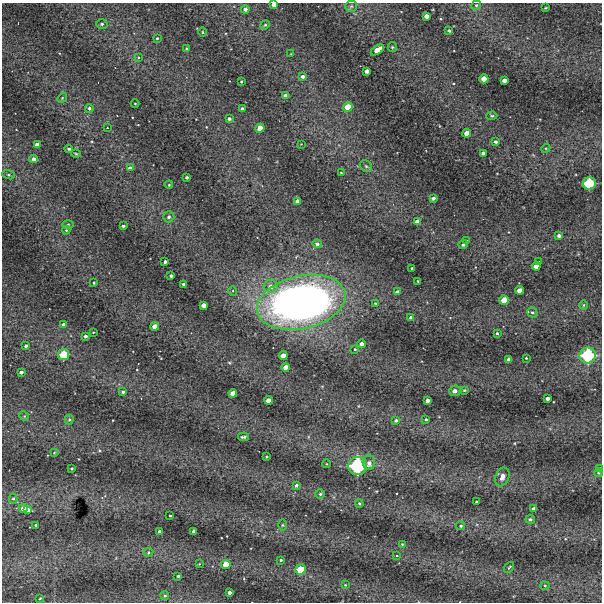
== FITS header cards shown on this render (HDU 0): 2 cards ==
NAXIS1  =                  600 / Width of image
NAXIS2  =                  600 / Height of image

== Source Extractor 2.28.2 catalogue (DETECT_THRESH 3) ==
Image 600 x 600 px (HDU 0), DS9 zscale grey, 1 PNG px = 1 image px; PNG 604 x 604 px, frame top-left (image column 1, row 600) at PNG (2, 3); each listed source drawn as its Kron ellipse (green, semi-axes under 4 px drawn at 4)
Background 3760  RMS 100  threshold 305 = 3 sigma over >= 5 px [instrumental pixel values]
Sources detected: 142; all 142 listed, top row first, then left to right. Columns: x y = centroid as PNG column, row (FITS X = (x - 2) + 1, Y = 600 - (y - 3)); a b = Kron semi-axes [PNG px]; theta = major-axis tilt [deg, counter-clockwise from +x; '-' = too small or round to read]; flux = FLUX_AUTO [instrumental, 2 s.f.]
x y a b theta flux
274 5 4 4 - 4.9e+04
476 5 5 4 - 9.4e+03
351 6 6 5 - 1.2e+04
545 8 3 2 - 4.7e+03
245 9 4 4 - 2.8e+04
426 16 4 4 - 4.5e+04
102 24 6 5 - 1.4e+04
265 25 5 4 - 7.4e+03
449 31 3 3 - 1.1e+04
202 32 4 3 - 6.2e+03
157 38 3 3 - 7.6e+03
392 47 5 4 - 7.9e+03
186 49 3 2 - 6.9e+03
377 50 7 4 34 8.9e+04
291 54 2 2 - 4.0e+03
138 57 3 2 - 4.7e+03
367 71 4 3 - 3.8e+04
303 76 4 4 - 2.3e+04
484 79 4 4 - 1.0e+05
504 80 4 3 - 4.1e+04
241 81 3 2 - 7.8e+03
285 95 4 3 - 2.2e+04
62 98 5 4 - 8.4e+03
135 104 4 3 - 5.3e+03
348 107 5 4 - 1.3e+05
89 108 4 4 - 1.5e+04
242 109 4 3 - 2.5e+04
492 116 5 4 - 9.1e+03
229 119 3 3 - 1.7e+04
107 128 3 3 - 5.2e+03
260 128 4 4 - 1.0e+05
467 133 4 4 - 7.7e+04
495 142 3 3 - 1.8e+04
301 144 2 2 - 3.3e+03
37 145 4 4 - 5.6e+04
546 148 5 3 - 6.5e+03
69 149 4 3 - 9.4e+03
483 153 4 3 - 2.2e+04
76 154 5 3 - 6.6e+03
34 159 4 4 - 3.0e+04
366 166 6 5 - 1.3e+04
130 168 4 3 - 3.7e+04
341 173 3 2 - 5.9e+03
8 175 6 4 -19 9.5e+03
187 177 3 3 - 1.6e+04
589 183 6 6 - 3.5e+05
169 185 4 3 - 6.0e+03
433 198 4 3 - 1.4e+04
298 201 4 4 - 5.6e+04
169 217 5 5 - 1.7e+04
417 222 4 4 - 6.1e+04
68 224 6 4 1 8.5e+03
123 226 3 3 - 1.4e+04
66 230 4 4 - 7.1e+03
559 236 3 3 - 2.4e+04
467 241 4 4 - 7.2e+03
317 244 4 4 - 2.3e+04
463 245 5 4 - 1.6e+04
165 261 3 3 - 1.5e+04
539 262 3 2 - 7.2e+03
536 266 4 4 - 7.0e+04
412 268 3 3 - 1.1e+04
171 276 3 3 - 1.9e+04
418 281 2 2 - 5.7e+03
94 283 4 3 - 8.2e+03
183 284 3 3 - 1.0e+04
270 286 7 6 - 4.4e+04
520 290 4 4 - 7.1e+04
233 291 4 4 - 8.9e+03
397 292 4 3 - 3.2e+04
504 300 4 4 - 1.1e+05
301 302 45 26 13 5.3e+06
375 303 4 3 - 7.9e+03
204 305 4 4 - 5.2e+04
584 305 5 3 - 7.1e+03
532 312 5 4 - 1.4e+04
411 317 4 4 - 1.7e+04
64 325 4 4 - 4.3e+04
155 326 4 4 - 7.4e+04
93 332 3 2 - 4.2e+03
497 333 3 3 - 1.1e+04
85 336 3 3 - 2.2e+04
361 344 4 4 - 3.0e+04
26 346 3 3 - 1.6e+04
355 349 4 3 - 1.2e+04
64 355 5 5 - 2.5e+05
283 355 4 4 - 7.3e+04
588 355 8 8 - 5.5e+05
526 358 3 3 - 6.7e+03
509 360 4 4 - 4.8e+04
286 367 4 4 - 7.1e+04
21 372 4 3 - 2.4e+04
464 390 4 3 - 7.3e+03
455 391 6 5 - 2.5e+04
123 392 4 3 - 1.6e+04
233 393 4 4 - 6.8e+04
548 399 4 3 - 3.5e+04
269 400 4 4 - 6.5e+04
427 400 4 4 - 3.7e+04
24 416 5 4 - 7.5e+03
69 419 5 4 - 9.2e+03
426 419 3 3 - 9.5e+03
396 420 4 4 - 1.5e+04
244 437 5 3 - 1.4e+04
54 453 4 2 - 5.1e+03
267 457 3 3 - 9.5e+03
369 463 7 6 - 3.3e+04
327 464 4 3 - 5.7e+03
357 466 9 9 - 7.7e+05
72 469 3 3 - 8.8e+03
600 469 4 3 - 8.9e+03
598 473 4 3 - 7.5e+03
502 477 10 6 67 3.6e+04
296 485 4 3 - 1.6e+04
320 494 5 4 - 1.2e+04
13 499 5 4 - 1.0e+04
476 502 3 3 - 8.9e+03
359 503 4 3 - 8.9e+03
23 508 4 4 - 6.5e+04
534 509 4 4 - 4.0e+04
28 510 4 3 - 4.2e+04
170 516 3 3 - 1.1e+04
530 519 5 4 - 1.3e+04
36 525 3 3 - 1.5e+04
282 525 6 4 89 7.8e+03
461 526 4 4 - 1.3e+04
159 531 3 3 - 1.3e+04
194 531 4 3 - 3.6e+04
402 544 3 3 - 5.5e+03
148 552 5 4 - 9.2e+03
397 556 3 2 - 5.4e+03
281 560 3 3 - 1.0e+04
199 564 3 2 - 4.9e+03
226 564 4 4 - 1.0e+05
509 567 6 3 52 8.6e+03
301 569 5 5 - 1.9e+05
178 576 3 3 - 1.1e+04
345 585 4 3 - 5.4e+03
545 586 4 4 - 7.9e+03
229 593 3 3 - 2.5e+04
165 596 4 4 - 1.1e+04
40 598 3 2 - 5.1e+03
At the frame edge (FLAGS 8, measured only in part): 2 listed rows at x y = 274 5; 600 469

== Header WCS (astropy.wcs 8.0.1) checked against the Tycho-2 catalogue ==
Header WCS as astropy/WCSLIB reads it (CRVAL/CRPIX/CD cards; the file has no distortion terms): RA---TAN/DEC--TAN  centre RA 02:43:44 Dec -29:00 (40.93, -29.00 deg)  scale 2 arcsec/px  FOV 20.0' x 20.0'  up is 0 deg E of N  parity normal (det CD < 0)
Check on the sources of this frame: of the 60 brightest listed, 3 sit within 2.2 arcsec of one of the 3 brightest Tycho-2 stars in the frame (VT <= 12.00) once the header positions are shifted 0.94 arcsec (0.14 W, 0.93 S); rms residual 0.73 arcsec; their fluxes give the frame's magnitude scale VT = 25.29 - 2.5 log10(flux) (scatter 0.25 mag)
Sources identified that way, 3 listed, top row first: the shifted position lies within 2.2 arcsec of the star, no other Tycho-2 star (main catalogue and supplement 1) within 4.4 arcsec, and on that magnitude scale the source's flux lands within +1.5 / -3 mag of the star's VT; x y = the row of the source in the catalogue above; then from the Tycho-2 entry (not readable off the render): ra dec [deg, ICRS J2000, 3 dp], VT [Tycho-2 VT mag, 2 dp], TYC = Tycho-2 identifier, HIP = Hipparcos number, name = IAU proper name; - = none
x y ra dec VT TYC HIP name
589 183 40.752 -28.937 12.00 6436-789-1 - -
588 355 40.753 -29.033 10.69 6436-1265-1 - -
357 466 40.899 -29.094 10.58 6436-284-1 - -